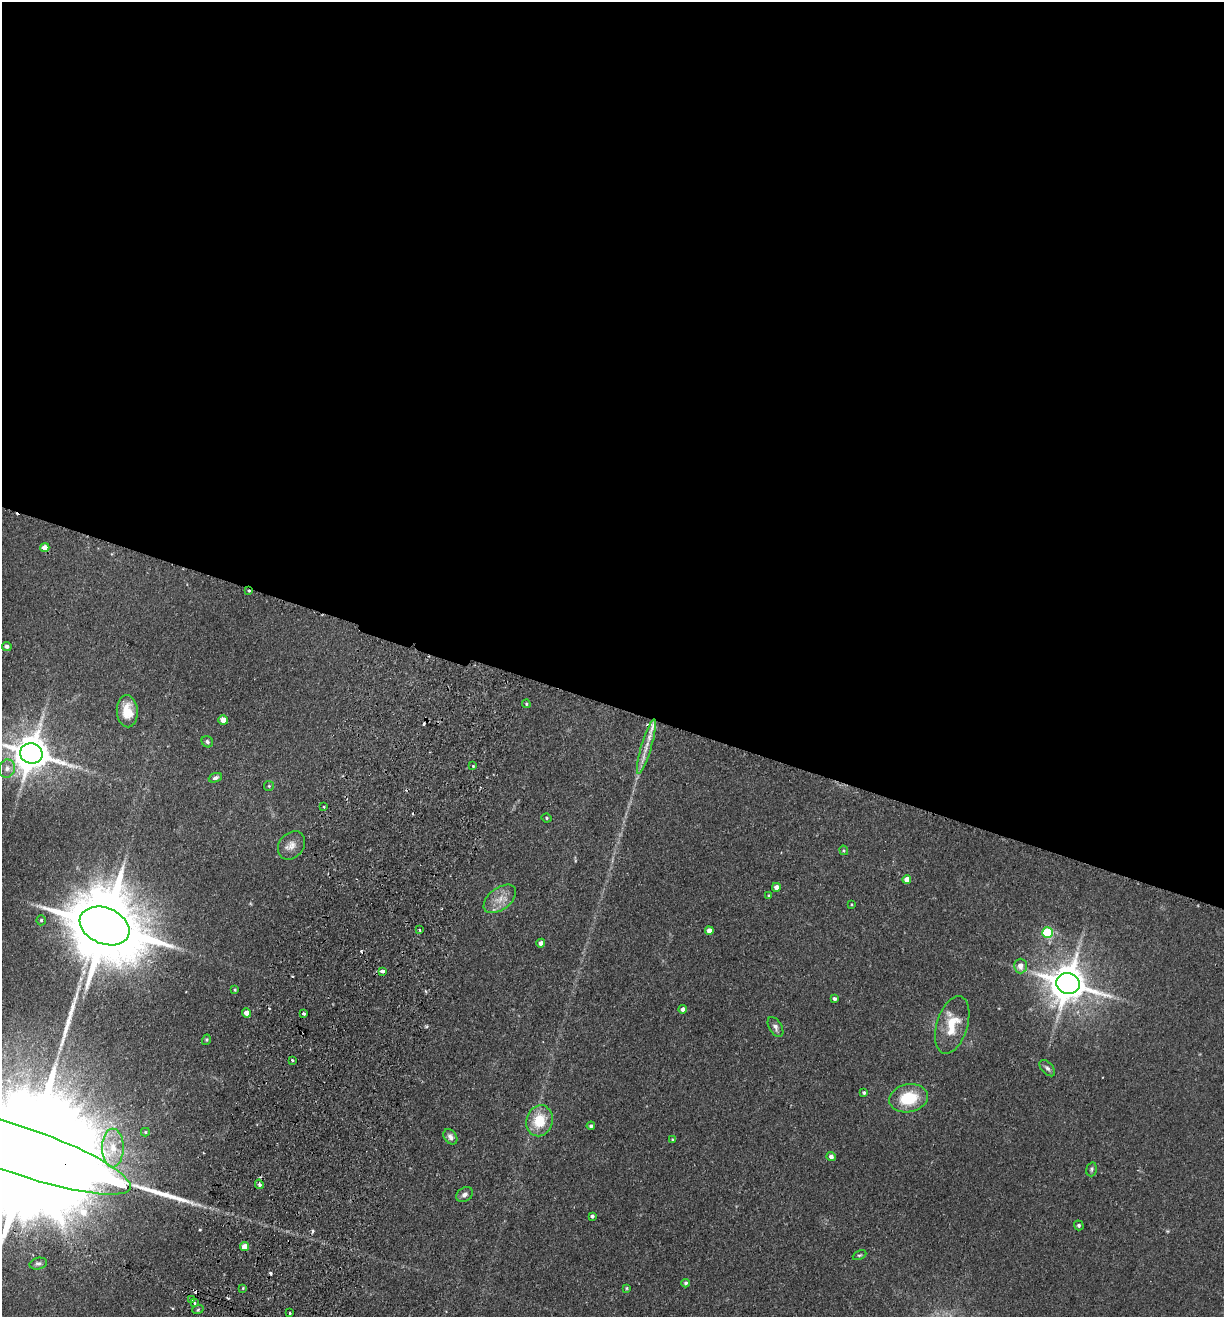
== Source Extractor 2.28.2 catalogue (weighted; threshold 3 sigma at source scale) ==
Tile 3 of 4 x 4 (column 3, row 1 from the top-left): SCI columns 2759-3980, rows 3966-5280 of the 5389 x 5300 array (HDU 1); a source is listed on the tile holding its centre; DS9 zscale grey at full resolution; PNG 1226 x 1319 px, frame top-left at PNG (2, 2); each listed source drawn as its Kron ellipse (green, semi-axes under 4 px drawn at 4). Shown black and unused: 54% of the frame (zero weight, under 2 of 3 exposures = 3% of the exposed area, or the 3 px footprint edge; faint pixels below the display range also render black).
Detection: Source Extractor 2.28.2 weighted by HDU 2 'WHT'; one run over the whole footprint, this tile lists its part. Background 0.0897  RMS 0.0061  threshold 0.0274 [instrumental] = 3 sigma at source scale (4.5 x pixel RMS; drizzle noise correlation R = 1.50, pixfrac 1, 0.05/0.05 arcsec/px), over >= 5 px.
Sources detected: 81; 1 too faint to see at this stretch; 1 inside a brighter object's white glare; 10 cosmic-ray / hot-pixel residue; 1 long thin detection or spike segment (spike, bleed or trail) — neither listed nor drawn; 2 inside a brighter listed object's ellipse — not listed separately; the other 66 listed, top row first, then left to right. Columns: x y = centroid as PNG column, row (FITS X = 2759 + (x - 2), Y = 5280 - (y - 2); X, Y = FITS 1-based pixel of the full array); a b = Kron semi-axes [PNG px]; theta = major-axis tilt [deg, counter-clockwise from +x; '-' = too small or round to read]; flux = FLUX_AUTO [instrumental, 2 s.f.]
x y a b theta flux
45 548 4 4 - 5.4
249 591 3 2 - 1.3
7 646 5 4 - 1.6
526 704 4 3 - 0.67
127 711 16 10 -86 12
223 720 5 4 - 7
207 742 6 5 - 1.4
646 746 28 5 73 7.2
31 753 11 10 - 1700
473 766 3 2 - 1.1
7 768 9 8 - 3.7
215 778 7 4 21 1.5
269 786 5 5 - 0.72
324 807 3 2 - 0.86
547 818 5 3 - 0.84
291 845 15 12 50 5.2
844 850 5 4 - 0.73
907 879 4 4 - 4.7
776 887 4 4 - 2.8
769 896 4 3 - 0.72
500 899 19 10 38 7.5
851 904 4 3 - 0.54
41 920 5 4 - 1
105 926 26 18 -23 7800
419 930 4 2 - 0.75
709 931 4 4 - 4.1
1047 933 5 5 - 46
541 943 4 4 - 2.3
1020 966 7 6 - 4.3
383 971 4 3 - 5.5
1068 983 12 10 -15 1600
235 990 3 3 - 0.78
834 999 4 4 - 1.2
683 1009 4 3 - 1.8
247 1013 4 4 - 5.2
303 1013 3 3 - 2.4
952 1025 30 15 72 17
775 1027 11 6 -59 2.2
206 1040 5 3 - 0.72
292 1060 3 3 - 1
1047 1068 10 5 -47 1.8
864 1093 4 4 - 0.99
909 1098 20 14 11 23
539 1121 16 13 71 17
591 1126 4 3 - 1.3
145 1132 4 4 - 0.72
450 1137 8 6 -58 2.4
672 1139 3 3 - 0.52
113 1148 19 10 90 10
20 1151 117 24 -19 64000
831 1157 5 4 - 2.5
1091 1169 7 5 76 1.1
259 1184 5 4 - 1.5
464 1195 9 7 34 2.4
592 1216 3 3 - 1.3
1079 1225 5 4 - 1.4
245 1247 4 4 - 9.2
859 1255 7 4 25 0.83
38 1264 9 6 14 1.6
686 1283 4 4 - 1.3
243 1288 4 4 - 0.57
627 1288 4 3 - 0.63
192 1299 4 3 - 2
194 1303 3 3 - 1.8
198 1309 6 3 21 0.74
289 1313 3 3 - 2.2
Overlapping masked pixels (flux is a lower limit): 3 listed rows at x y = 249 591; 105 926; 20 1151
Isophote crosses this tile's border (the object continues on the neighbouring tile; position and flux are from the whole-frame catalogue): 2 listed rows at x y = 31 753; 20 1151